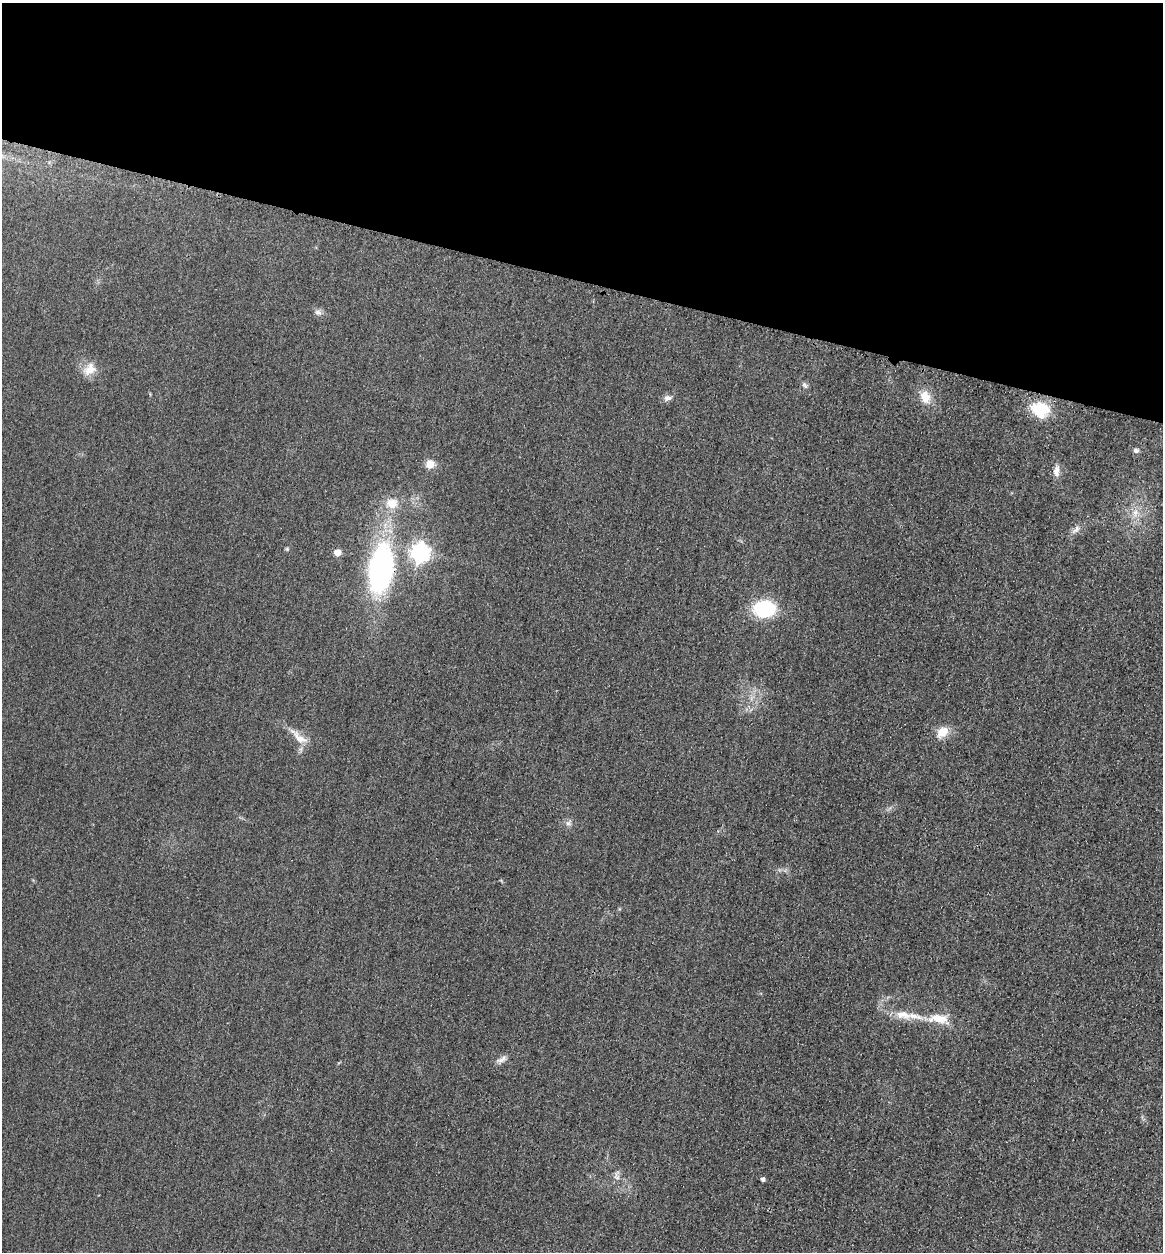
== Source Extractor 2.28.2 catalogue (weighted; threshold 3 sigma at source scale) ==
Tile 2 of 4 x 4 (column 2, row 1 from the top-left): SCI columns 1428-2588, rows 3770-5019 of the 5058 x 5038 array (HDU 1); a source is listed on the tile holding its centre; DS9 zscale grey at full resolution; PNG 1165 x 1254 px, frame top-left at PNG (2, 3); no overlay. Shown black and unused: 22% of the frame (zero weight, under 3 of 4 exposures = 3% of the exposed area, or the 3 px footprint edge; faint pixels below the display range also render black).
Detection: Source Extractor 2.28.2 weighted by HDU 2 'WHT'; one run over the whole footprint, this tile lists its part. Background 0.0723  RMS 0.017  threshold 0.0777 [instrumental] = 3 sigma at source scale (4.5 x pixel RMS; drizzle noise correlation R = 1.50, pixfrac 1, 0.05/0.05 arcsec/px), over >= 5 px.
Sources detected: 26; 1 inside a brighter listed object's ellipse — not listed separately; the other 25 listed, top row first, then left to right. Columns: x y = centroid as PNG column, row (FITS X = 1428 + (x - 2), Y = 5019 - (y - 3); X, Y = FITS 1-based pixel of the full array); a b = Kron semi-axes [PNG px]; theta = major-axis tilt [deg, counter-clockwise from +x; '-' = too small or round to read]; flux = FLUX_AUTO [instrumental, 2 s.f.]
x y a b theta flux
318 312 10 7 -15 6.2
89 369 19 13 47 22
805 385 10 5 -53 4.6
925 397 15 12 -74 26
668 398 11 8 7 7.5
1040 409 23 18 -18 58
1136 450 7 6 - 5.1
430 464 11 10 - 15
1056 471 15 8 83 12
392 503 15 12 -8 26
1135 513 11 7 80 11
1076 529 13 7 45 8.9
287 549 5 5 - 2.2
337 552 5 5 - 20
420 552 7 7 - 790
381 569 53 26 81 350
764 609 19 15 4 110
942 732 14 10 40 25
299 738 24 10 -39 22
568 823 7 7 - 5.2
903 1015 23 10 -11 27
938 1018 28 12 -3 34
501 1060 13 6 2 7.9
617 1177 8 4 -9 4
763 1179 4 4 - 5.8
Overlapping masked pixels (flux is a lower limit): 1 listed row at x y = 381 569